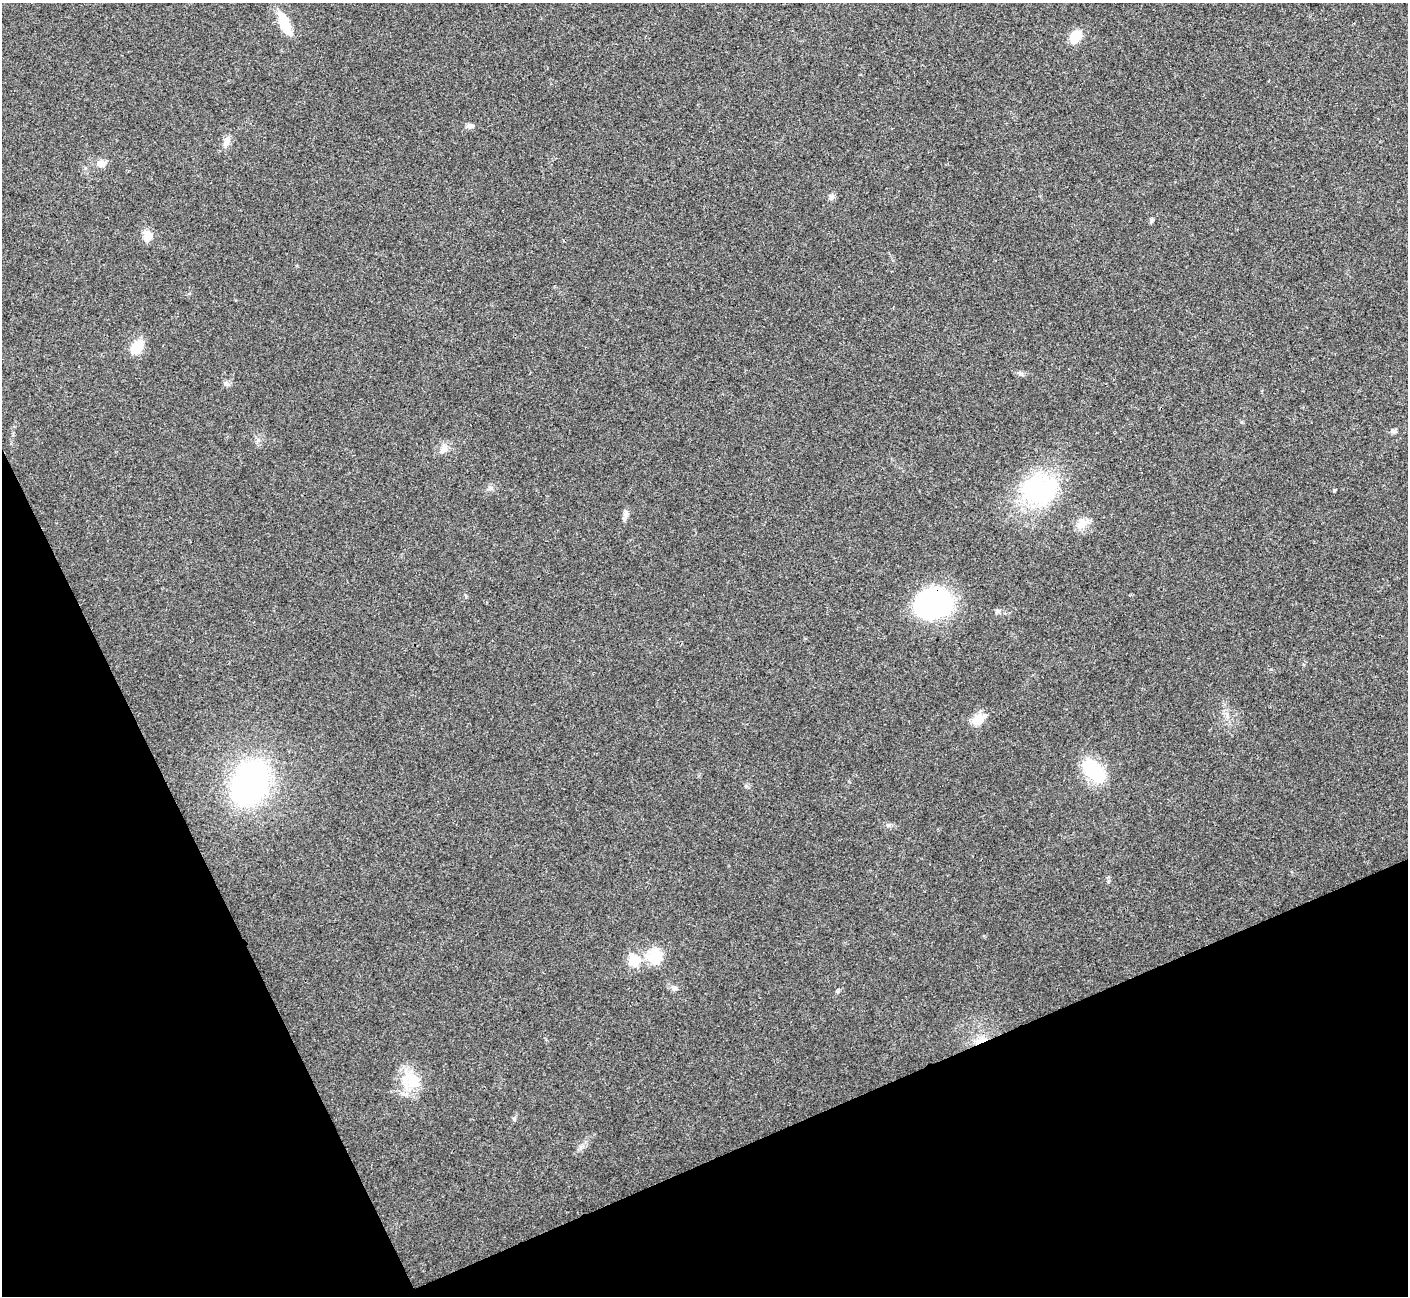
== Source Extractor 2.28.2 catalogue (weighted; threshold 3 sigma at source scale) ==
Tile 14 of 4 x 4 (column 2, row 4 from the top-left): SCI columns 1408-2813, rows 157-1450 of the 5630 x 5621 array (HDU 1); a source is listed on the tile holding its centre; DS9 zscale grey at full resolution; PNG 1410 x 1298 px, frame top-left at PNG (2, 3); no overlay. Shown black and unused: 22% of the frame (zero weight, under 3 of 4 exposures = <1% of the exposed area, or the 3 px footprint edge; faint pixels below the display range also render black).
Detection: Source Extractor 2.28.2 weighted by HDU 2 'WHT'; one run over the whole footprint, this tile lists its part. Background 0.0216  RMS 0.004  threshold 0.018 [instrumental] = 3 sigma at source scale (4.5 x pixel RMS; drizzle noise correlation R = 1.50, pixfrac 1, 0.05/0.05 arcsec/px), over >= 5 px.
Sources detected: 31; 2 inside a brighter listed object's ellipse — not listed separately; the other 29 listed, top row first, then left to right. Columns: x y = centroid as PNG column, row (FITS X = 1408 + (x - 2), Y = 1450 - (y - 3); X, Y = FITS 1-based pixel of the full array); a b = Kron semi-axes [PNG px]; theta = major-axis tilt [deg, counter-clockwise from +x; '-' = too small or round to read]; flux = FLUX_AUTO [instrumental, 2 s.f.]
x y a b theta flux
285 24 27 10 -66 9.7
1075 36 16 12 51 6.7
470 126 10 6 -2 1.4
226 143 12 8 54 2.3
101 164 9 7 9 3.3
831 197 8 7 - 1.2
1151 221 8 4 76 0.65
148 235 12 9 88 4.1
137 348 15 10 53 8.8
226 383 9 5 -40 1.1
1394 431 8 6 -3 1
444 448 12 9 86 2.3
1039 489 47 35 -3 45
1334 490 4 3 - 0.49
625 515 16 5 75 1.7
1082 523 19 11 44 4.3
934 604 36 28 16 66
997 611 7 6 - 1
1227 715 9 4 78 1
975 720 19 11 59 3.9
1094 771 29 16 -45 22
250 782 36 26 62 110
888 825 7 4 18 0.69
655 957 18 17 - 11
634 961 7 6 - 19
674 988 7 7 - 1.2
837 991 5 5 - 0.56
981 1040 15 6 25 3.7
413 1081 25 20 -73 11
Overlapping masked pixels (flux is a lower limit): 2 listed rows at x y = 934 604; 981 1040
Unlisted compact peaks at least as high as the median listed source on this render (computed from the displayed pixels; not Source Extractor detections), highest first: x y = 1021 374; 514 1119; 1108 881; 258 440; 746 786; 581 1147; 491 488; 466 597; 1241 422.